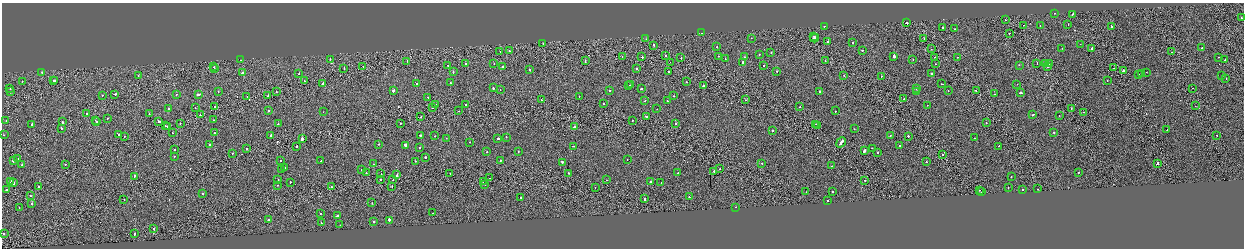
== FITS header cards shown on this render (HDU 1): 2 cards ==
NAXIS1  =                 2484
NAXIS2  =                  492

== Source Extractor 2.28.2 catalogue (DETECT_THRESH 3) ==
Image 2484 x 492 px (HDU 1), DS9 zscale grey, zoomed out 1/2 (1 PNG px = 2 x 2 image px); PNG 1246 x 250 px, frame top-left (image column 1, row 491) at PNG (2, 3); each listed source drawn as its Kron ellipse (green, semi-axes under 4 px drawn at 4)
Background -0.00199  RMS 0.062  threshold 0.186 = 3 sigma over >= 5 px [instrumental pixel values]
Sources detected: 318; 22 cannot appear on this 1/2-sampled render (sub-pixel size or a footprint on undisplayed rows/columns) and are neither listed nor drawn; the other 296 listed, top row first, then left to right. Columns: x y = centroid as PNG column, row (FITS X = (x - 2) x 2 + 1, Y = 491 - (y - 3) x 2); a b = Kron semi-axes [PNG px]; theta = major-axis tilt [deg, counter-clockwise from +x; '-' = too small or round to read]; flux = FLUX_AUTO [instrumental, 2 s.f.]
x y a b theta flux
1054 13 2 2 - 25
1072 14 2 1 - 52
1241 18 2 1 - 21
1005 20 2 1 - 27
906 23 2 2 - 87
1024 25 2 1 - 69
1068 25 2 2 - 140
824 26 2 1 - 34
1040 26 2 1 - 21
1111 26 2 2 - 110
942 27 2 2 - 110
954 29 2 2 - 80
702 33 2 1 - 10
1009 33 2 2 - 46
814 36 2 2 - 48
751 38 2 1 - 30
815 38 4 2 - 170
924 38 2 1 - 27
646 39 2 2 - 19
828 42 2 2 - 150
853 42 2 2 - 21
543 44 2 1 - 40
1080 44 2 1 - 21
654 45 2 2 - 170
717 47 2 2 - 25
1062 48 2 1 - 18
1202 48 2 2 - 51
931 49 2 1 - 11
1092 49 3 2 - 320
862 50 2 2 - 60
500 51 2 1 - 28
509 51 2 1 - 74
1172 52 2 1 - 40
771 53 2 2 - 29
759 54 2 1 - 21
665 55 2 2 - 49
718 56 2 2 - 28
894 56 2 2 - 2700
622 57 2 1 - 28
642 57 2 2 - 68
744 57 2 2 - 22
935 57 2 1 - 43
958 57 2 1 - 32
1218 57 2 2 - 24
681 58 2 1 - 37
330 59 2 1 - 39
725 59 2 2 - 31
913 59 2 2 - 29
240 60 2 2 - 150
1225 60 2 1 - 31
407 61 2 1 - 13
585 61 2 2 - 64
825 61 2 1 - 36
670 62 2 1 - 22
743 62 2 2 - 97
465 63 2 1 - 24
1037 63 2 1 - 21
494 64 2 2 - 21
935 64 2 1 - 27
1045 64 2 1 - 61
1049 64 2 2 - 100
448 65 2 1 - 35
763 65 2 2 - 31
1019 65 2 1 - 18
363 66 2 1 - 22
503 66 2 2 - 42
214 67 2 1 - 20
1048 67 2 1 - 38
1114 68 2 1 - 36
214 69 2 2 - 46
344 69 2 2 - 52
530 69 2 2 - 68
637 69 2 2 - 53
777 71 2 2 - 37
1123 71 3 2 - 310
42 72 2 2 - 34
243 72 3 2 - 100
453 72 2 2 - 38
668 72 2 2 - 55
1146 72 2 1 - 31
299 74 2 2 - 41
931 74 2 2 - 98
1142 74 2 1 - 210
138 75 2 2 - 22
844 75 2 1 - 20
1138 75 2 2 - 180
1222 75 2 2 - 59
881 76 2 1 - 25
1226 79 2 2 - 45
53 80 2 1 - 17
55 81 2 1 - 59
304 81 2 1 - 45
1107 81 2 1 - 9.8
22 82 2 1 - 62
686 82 2 2 - 20
323 83 2 2 - 86
450 83 2 2 - 47
416 84 2 1 - 14
942 84 2 1 - 250
1017 84 2 2 - 29
631 85 3 2 - 66
629 86 2 1 - 25
703 86 2 2 - 54
493 88 2 2 - 92
916 88 2 2 - 100
1193 88 2 1 - 12
10 89 2 2 - 21
641 89 2 2 - 94
500 90 2 1 - 15
609 90 2 2 - 87
218 91 2 2 - 13
394 91 2 2 - 510
819 91 2 2 - 110
916 91 2 2 - 48
948 91 2 2 - 21
976 91 2 2 - 56
11 92 3 2 - 71
276 92 2 2 - 36
1021 93 3 2 - 160
115 94 2 2 - 54
176 94 2 2 - 32
995 94 2 2 - 61
102 95 2 1 - 19
198 95 3 2 - 130
247 96 2 1 - 23
268 96 2 2 - 74
579 96 2 2 - 39
674 96 2 1 - 72
428 97 2 2 - 49
903 99 2 2 - 68
541 100 2 2 - 53
645 100 2 2 - 33
746 100 2 2 - 29
667 101 2 1 - 44
436 104 2 1 - 23
466 104 2 1 - 29
603 104 2 2 - 48
927 105 2 2 - 33
1195 106 2 1 - 28
215 107 2 2 - 52
800 107 2 1 - 28
195 108 2 1 - 30
433 108 2 2 - 110
168 109 2 2 - 56
657 109 2 1 - 13
1071 109 2 1 - 23
268 111 2 2 - 42
459 111 2 1 - 18
835 111 2 2 - 31
323 112 2 2 - 30
1084 112 2 1 - 58
87 114 2 2 - 86
149 114 2 2 - 33
200 115 2 2 - 44
1033 115 3 2 - 89
1059 115 2 2 - 34
646 116 2 2 - 56
421 117 2 1 - 41
108 118 2 1 - 39
95 120 2 1 - 24
213 120 2 1 - 28
633 120 2 1 - 34
6 121 2 2 - 22
159 121 3 2 - 170
62 122 2 2 - 98
96 122 2 2 - 190
180 123 2 1 - 25
400 123 2 2 - 45
986 123 2 1 - 41
278 124 2 2 - 57
675 124 2 2 - 56
816 124 2 1 - 29
32 125 3 2 - 190
165 126 2 1 - 18
168 126 2 2 - 100
818 126 2 2 - 52
574 127 2 2 - 60
61 128 2 1 - 51
854 129 2 2 - 30
1167 130 2 1 - 55
772 131 2 2 - 38
1054 132 2 2 - 48
173 133 2 2 - 33
214 133 2 2 - 66
119 134 2 2 - 91
4 135 2 2 - 59
271 135 2 2 - 450
420 135 2 2 - 150
890 135 2 2 - 30
1217 135 2 1 - 39
435 136 2 2 - 26
908 136 2 2 - 66
124 137 2 1 - 25
506 137 2 2 - 53
446 138 2 1 - 18
498 138 2 2 - 250
974 138 2 2 - 19
302 139 2 2 - 1800
469 142 2 2 - 18
841 142 5 2 - 190
379 144 2 2 - 23
209 145 2 2 - 53
405 145 2 2 - 250
900 145 2 2 - 35
573 146 2 1 - 19
999 146 2 1 - 41
297 147 2 2 - 53
419 148 2 2 - 51
872 148 2 2 - 48
175 149 2 2 - 22
246 149 2 2 - 67
518 151 2 2 - 15
864 151 2 2 - 490
487 152 2 2 - 16
877 152 2 2 - 67
232 153 2 2 - 26
942 155 2 1 - 160
174 156 2 2 - 42
425 157 2 2 - 110
17 159 3 2 - 85
627 159 2 2 - 32
280 160 2 2 - 34
500 160 2 2 - 33
13 161 2 2 - 1100
321 161 2 2 - 21
415 161 2 2 - 68
562 162 2 2 - 99
926 162 2 2 - 44
762 163 2 2 - 44
65 164 2 1 - 46
373 164 2 2 - 34
1157 164 3 2 - 890
22 165 2 1 - 50
832 166 2 1 - 38
285 168 2 2 - 40
281 169 2 1 - 170
720 169 2 1 - 110
361 170 2 2 - 59
714 171 2 2 - 240
1078 172 2 2 - 91
366 173 2 1 - 27
450 173 2 1 - 25
569 173 2 2 - 44
678 173 2 1 - 65
381 174 2 2 - 32
397 175 2 2 - 110
134 176 2 2 - 48
1011 176 2 2 - 22
490 178 2 1 - 26
380 179 2 2 - 57
278 180 2 2 - 18
393 180 2 1 - 48
606 180 2 1 - 25
865 180 2 2 - 32
10 181 2 2 - 31
483 181 2 1 - 30
290 182 2 2 - 45
651 182 2 2 - 310
14 183 2 2 - 180
661 183 2 1 - 35
485 184 3 2 - 320
277 185 2 2 - 19
39 187 2 2 - 60
331 187 2 2 - 110
392 187 2 1 - 37
595 188 2 1 - 19
1008 188 2 2 - 24
6 189 2 2 - 66
1023 189 2 2 - 19
1038 189 2 2 - 43
979 190 2 1 - 44
806 192 2 1 - 50
832 192 2 2 - 71
981 192 2 2 - 130
202 194 2 2 - 56
30 195 2 2 - 51
521 197 2 2 - 42
689 197 2 2 - 56
644 199 2 2 - 110
124 200 2 1 - 27
827 201 2 1 - 34
31 203 2 2 - 30
372 203 2 2 - 50
735 207 2 2 - 47
19 208 2 2 - 26
320 213 2 2 - 40
432 213 2 1 - 18
337 216 4 2 - 130
268 220 2 2 - 240
389 220 3 2 - 260
321 222 2 2 - 35
373 222 2 2 - 360
340 225 2 2 - 30
154 228 2 2 - 33
4 234 2 2 - 96
135 234 2 1 - 83
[22 sub-pixel or undisplayed-footprint detections neither listed nor drawn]